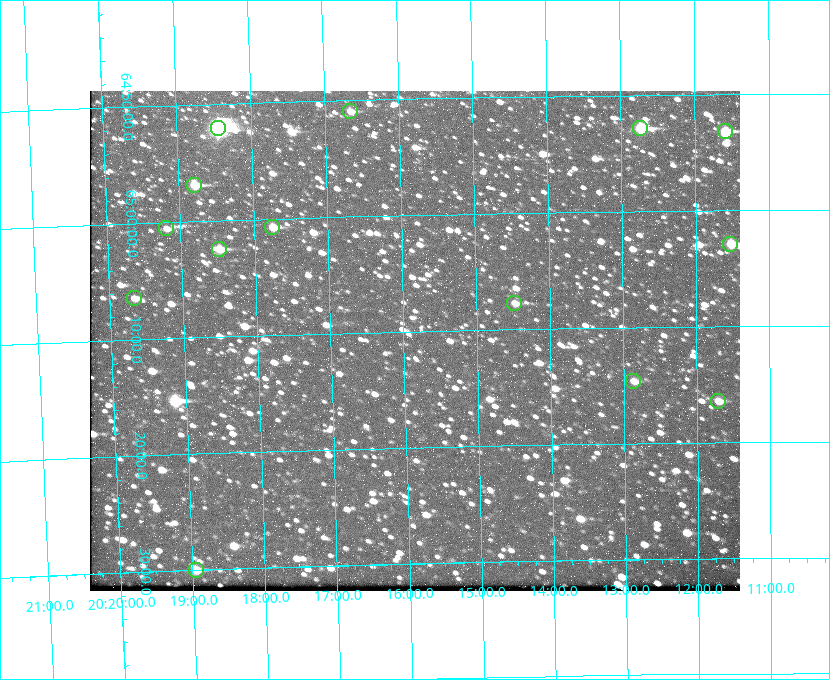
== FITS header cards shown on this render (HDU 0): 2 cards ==
NAXIS1  =                  650 / Width of table row in bytes
NAXIS2  =                  500 / Number of rows in table

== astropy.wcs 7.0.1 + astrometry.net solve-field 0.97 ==
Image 650 x 500 px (HDU 0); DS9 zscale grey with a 90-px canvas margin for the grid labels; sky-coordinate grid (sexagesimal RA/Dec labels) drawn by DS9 from the SOLVED WCS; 14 Tycho-2 reference stars matched to detected sources circled (green)
Header WCS: none
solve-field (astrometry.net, Tycho-2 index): SOLVED blind (the file carries no WCS)
Solved WCS: RA---TAN-SIP/DEC--TAN-SIP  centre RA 20:15:51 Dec +65:11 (303.96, +65.18 deg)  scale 5.17 arcsec/px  FOV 56.0' x 43.1'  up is -179 deg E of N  parity flipped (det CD > 0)
(file carries no celestial WCS; the grid is the blind solution)
Tycho-2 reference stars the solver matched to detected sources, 14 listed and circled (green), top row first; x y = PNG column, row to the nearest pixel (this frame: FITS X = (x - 90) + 1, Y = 500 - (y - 91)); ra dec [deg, ICRS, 3 dp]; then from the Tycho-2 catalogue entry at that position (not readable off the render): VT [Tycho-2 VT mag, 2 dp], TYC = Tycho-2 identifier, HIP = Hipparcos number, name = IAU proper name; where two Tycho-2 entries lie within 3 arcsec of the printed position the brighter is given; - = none
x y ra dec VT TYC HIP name
350 111 304.164 +64.849 10.65 4240-315-1 - -
218 128 304.612 +64.868 7.89 4241-1703-1 100101 -
640 128 303.184 +64.880 9.02 4240-488-1 - -
725 131 302.897 +64.886 9.40 4240-717-1 - -
194 185 304.698 +64.948 10.27 4241-1684-1 - -
272 227 304.437 +65.012 10.41 4241-1775-1 - -
166 228 304.798 +65.009 11.15 4241-1628-1 - -
730 244 302.882 +65.048 10.25 4240-98-1 - -
219 249 304.620 +65.041 10.25 4241-1573-1 - -
134 298 304.916 +65.107 11.17 4241-1518-1 - -
514 303 303.620 +65.129 11.18 4240-34-1 - -
633 381 303.217 +65.244 11.17 4240-236-1 - -
718 401 302.928 +65.273 10.74 4240-760-1 - -
196 570 304.739 +65.499 10.16 4241-1715-1 - -